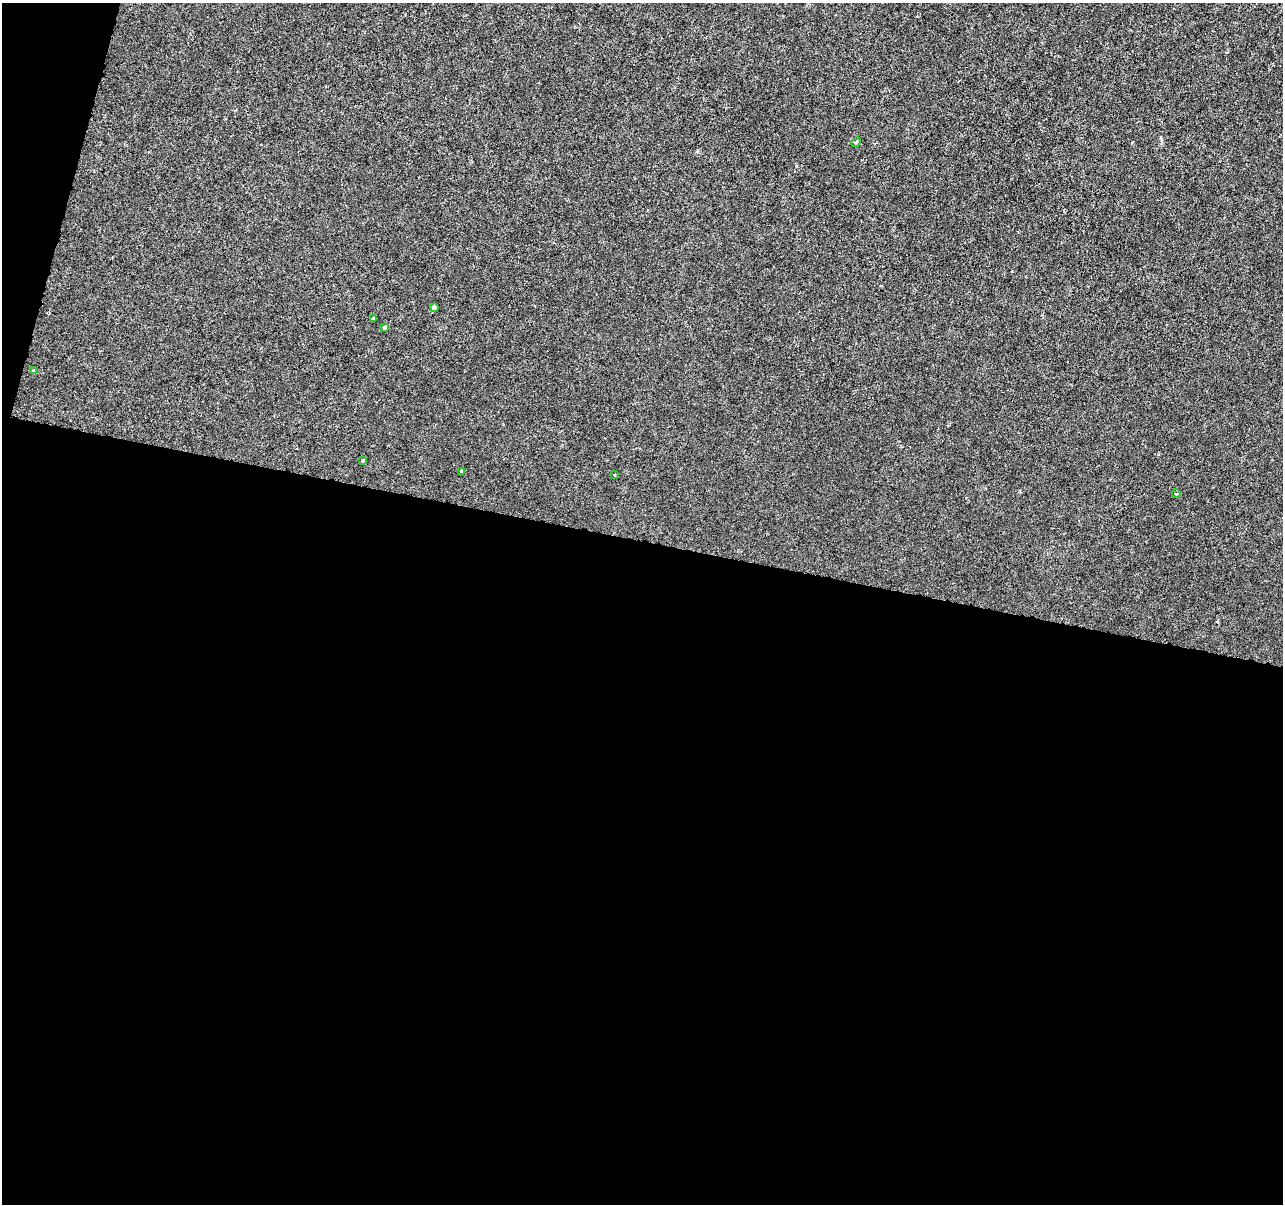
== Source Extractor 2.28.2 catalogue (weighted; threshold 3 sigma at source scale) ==
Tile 13 of 4 x 4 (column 1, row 4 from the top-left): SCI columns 8-1288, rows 284-1485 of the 5130 x 5314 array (HDU 1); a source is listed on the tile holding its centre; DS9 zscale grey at full resolution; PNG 1285 x 1206 px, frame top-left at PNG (2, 3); each listed source drawn as its Kron ellipse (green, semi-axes under 4 px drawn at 4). Shown black and unused: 57% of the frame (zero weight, under 3 of 6 exposures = <1% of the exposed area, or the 3 px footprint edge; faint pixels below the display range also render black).
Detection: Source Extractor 2.28.2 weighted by HDU 2 'WHT'; one run over the whole footprint, this tile lists its part. Background -1.39e-04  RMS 0.0012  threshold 0.0051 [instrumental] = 3 sigma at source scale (4.09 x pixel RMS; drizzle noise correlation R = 1.36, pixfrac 0.8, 0.0396/0.0396 arcsec/px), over >= 5 px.
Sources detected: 9; all 9 listed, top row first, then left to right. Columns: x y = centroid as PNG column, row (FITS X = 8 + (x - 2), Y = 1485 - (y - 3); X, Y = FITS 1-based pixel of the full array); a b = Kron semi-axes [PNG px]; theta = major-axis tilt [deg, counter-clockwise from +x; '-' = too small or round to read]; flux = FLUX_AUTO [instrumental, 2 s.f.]
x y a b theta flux
856 142 5 4 - 0.13
434 307 4 3 - 0.63
373 318 3 3 - 0.2
385 327 4 3 - 0.72
34 371 4 3 - 0.2
363 460 4 3 - 0.15
461 472 4 3 - 0.13
614 475 3 2 - 0.12
1176 494 4 2 - 0.091